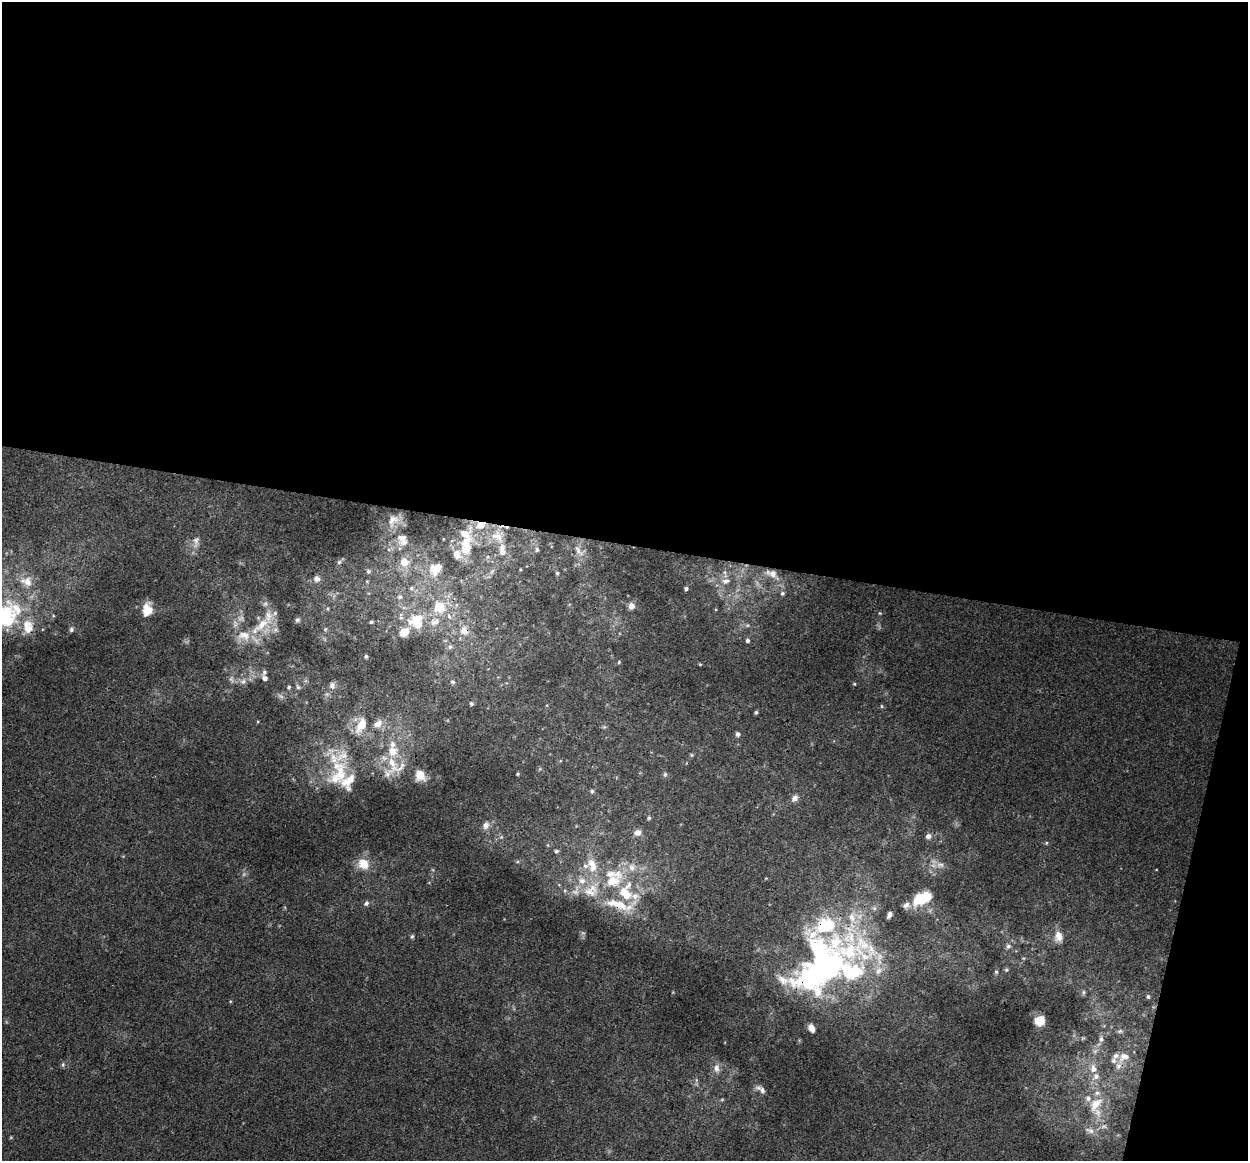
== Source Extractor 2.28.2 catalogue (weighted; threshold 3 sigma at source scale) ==
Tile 4 of 4 x 4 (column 4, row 1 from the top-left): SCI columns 3751-4996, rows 3758-4916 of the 5018 x 5256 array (HDU 1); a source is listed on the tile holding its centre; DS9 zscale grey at full resolution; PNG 1250 x 1163 px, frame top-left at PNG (2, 2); no overlay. Shown black and unused: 49% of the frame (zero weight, under 3 of 4 exposures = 5% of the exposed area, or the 3 px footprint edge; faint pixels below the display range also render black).
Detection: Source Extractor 2.28.2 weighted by HDU 2 'WHT'; one run over the whole footprint, this tile lists its part. Background 0.00927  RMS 0.0038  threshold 0.0172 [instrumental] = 3 sigma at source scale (4.5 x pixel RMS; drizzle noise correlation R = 1.50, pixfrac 1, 0.0396/0.0396 arcsec/px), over >= 5 px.
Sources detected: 146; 2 too faint to see at this stretch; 3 inside a brighter object's white glare — not listed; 41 inside a brighter listed object's ellipse — not listed separately; the other 100 listed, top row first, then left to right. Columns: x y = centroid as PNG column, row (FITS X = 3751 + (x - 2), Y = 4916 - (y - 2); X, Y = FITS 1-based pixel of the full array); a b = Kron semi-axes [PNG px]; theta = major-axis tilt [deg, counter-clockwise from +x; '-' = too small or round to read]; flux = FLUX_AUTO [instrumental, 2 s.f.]
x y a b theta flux
393 520 21 15 50 6
497 536 20 13 -33 6.5
402 538 16 14 28 4.7
196 542 19 7 82 2.5
467 546 38 16 83 13
537 549 7 5 -89 0.72
578 551 17 7 -50 2.5
339 562 7 5 43 0.86
404 562 11 10 - 5.1
436 568 20 14 41 7.1
520 569 4 3 - 0.32
368 571 6 5 - 0.86
492 571 9 3 45 0.88
557 573 4 4 - 0.47
773 574 11 9 -28 2.1
317 579 7 7 - 2
726 581 13 7 10 2.3
411 588 7 5 22 0.85
686 589 5 4 - 0.64
782 593 4 4 - 0.55
400 597 7 6 - 1.1
631 606 6 5 - 2.8
439 607 20 20 - 13
328 608 6 3 -82 0.47
17 609 43 32 -25 29
147 610 15 11 83 5.2
880 613 4 4 - 0.38
241 618 11 10 - 2.5
297 620 7 6 - 0.88
416 621 23 19 -85 13
371 622 4 3 - 0.58
262 624 27 12 43 11
71 629 6 6 - 0.79
325 629 6 4 -45 0.52
275 630 8 7 - 1.6
464 630 15 14 - 4.9
747 640 4 4 - 0.88
450 647 7 6 - 1
366 656 4 3 - 0.67
619 662 4 4 - 0.47
264 672 9 6 68 1
264 678 6 5 - 1.7
243 682 9 8 - 1.9
452 682 6 5 - 0.68
854 684 4 3 - 0.34
332 685 11 7 -79 1.4
289 687 5 5 - 0.61
298 687 7 5 -63 0.78
471 704 5 5 - 0.65
882 706 5 3 - 0.42
756 712 5 4 - 0.6
378 724 13 10 36 3.3
361 725 24 12 63 6.9
604 727 5 5 - 0.5
737 734 7 6 - 0.84
393 751 15 13 87 6
692 755 6 4 -89 0.45
401 767 21 7 51 3.6
387 774 11 6 -76 1.7
518 774 4 3 - 0.4
665 774 7 5 76 0.76
339 775 39 19 54 15
420 775 11 9 -57 3.5
592 791 5 5 - 0.59
795 798 9 7 52 1.8
649 818 5 4 - 0.54
486 825 10 8 56 2
637 833 8 7 - 2.2
928 836 7 7 - 1.6
1046 843 5 4 - 0.45
556 851 5 5 - 0.74
363 864 16 13 -51 6.5
940 865 11 6 0 1.9
593 867 12 9 53 3.6
582 881 10 9 - 3.1
613 881 37 19 39 18
921 899 14 11 30 12
366 903 7 6 - 1
619 905 26 14 -8 9.4
906 905 10 7 28 1.5
889 915 7 4 65 1.2
412 936 6 4 67 0.6
1059 936 14 10 -75 4
1008 946 7 6 - 1.2
819 952 134 44 70 110
1006 970 6 4 -20 0.58
996 972 5 5 - 0.56
1083 992 7 5 71 0.74
1148 997 6 4 -74 0.63
1039 1021 10 9 - 4
1120 1031 7 6 - 0.84
1101 1039 8 6 81 1.3
1124 1057 18 11 33 5
63 1065 6 5 - 0.7
716 1068 11 8 -79 2.3
1093 1069 11 8 -88 3.2
762 1090 9 7 -57 1.5
722 1100 6 4 2 0.45
1095 1104 25 13 50 8.6
1090 1130 14 7 -23 2.1
Overlapping masked pixels (flux is a lower limit): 4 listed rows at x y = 464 630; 619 905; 819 952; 1095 1104